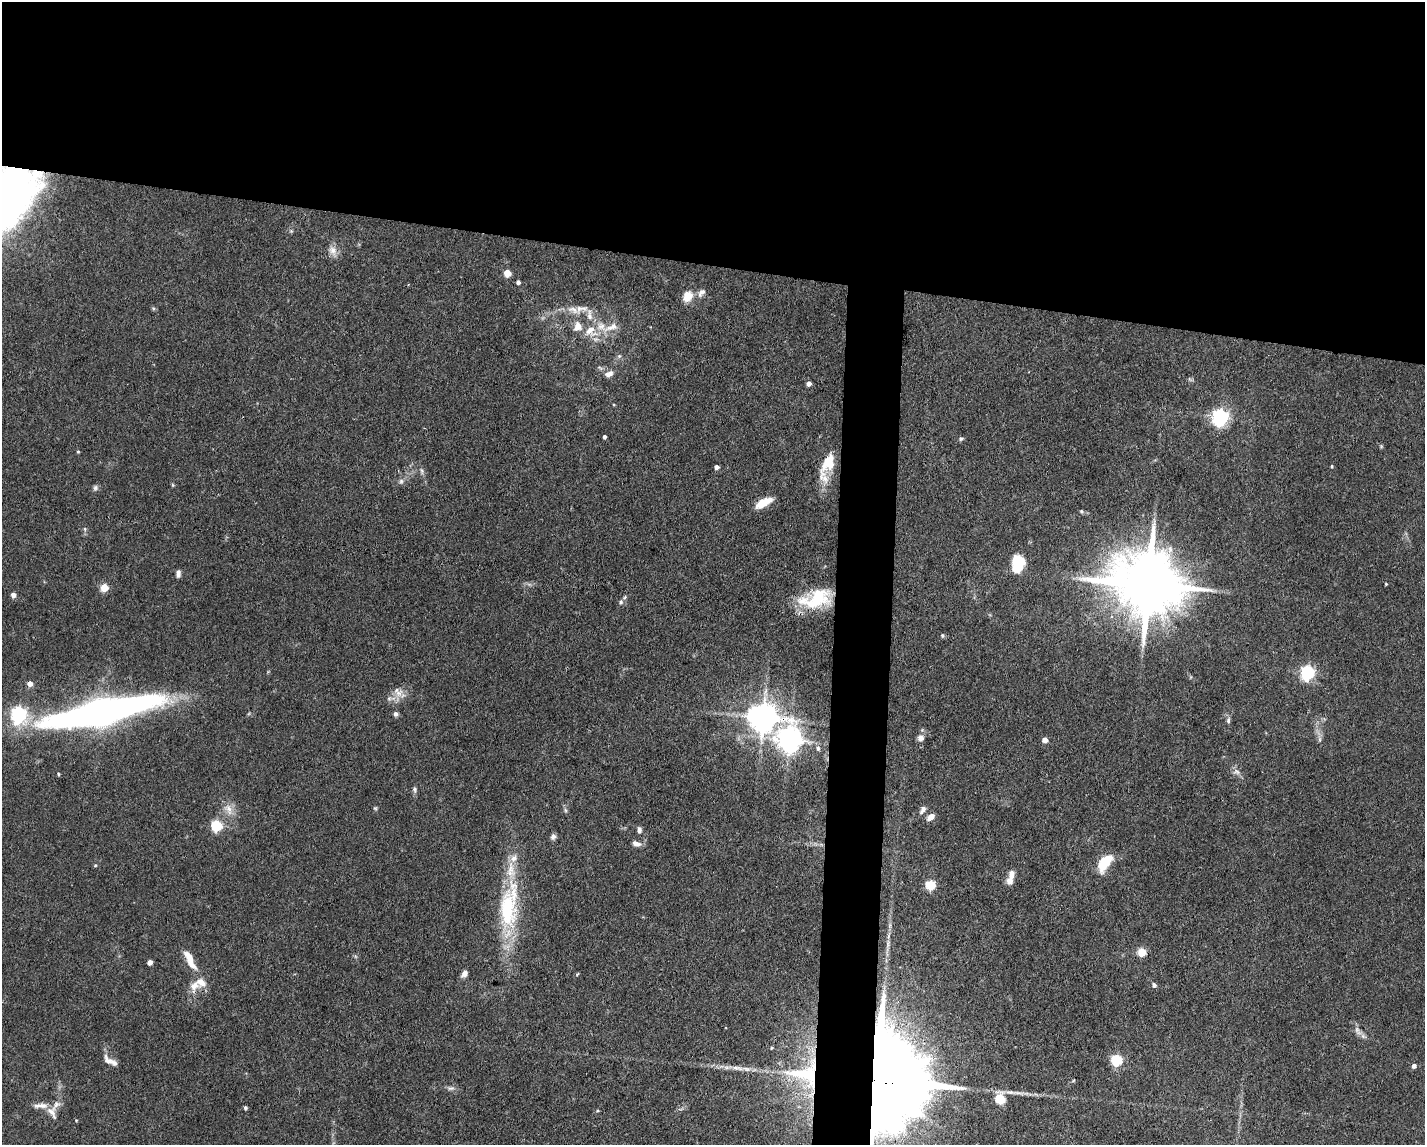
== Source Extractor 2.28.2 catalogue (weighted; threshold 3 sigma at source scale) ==
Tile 2 of 3 x 4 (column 2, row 1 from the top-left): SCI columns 1533-2955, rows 3430-4572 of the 4598 x 4572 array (HDU 1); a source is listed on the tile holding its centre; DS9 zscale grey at full resolution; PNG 1427 x 1147 px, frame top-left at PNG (2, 2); no overlay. Shown black and unused: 26% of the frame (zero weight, under 3 of 4 exposures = <1% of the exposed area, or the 3 px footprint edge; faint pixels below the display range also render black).
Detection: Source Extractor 2.28.2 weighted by HDU 2 'WHT'; one run over the whole footprint, this tile lists its part. Background 0.0928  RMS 0.0042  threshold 0.0191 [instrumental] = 3 sigma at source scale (4.5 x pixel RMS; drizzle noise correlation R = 1.50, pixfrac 1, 0.05/0.05 arcsec/px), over >= 5 px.
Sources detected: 99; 11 inside a brighter listed object's ellipse — not listed separately; the other 88 listed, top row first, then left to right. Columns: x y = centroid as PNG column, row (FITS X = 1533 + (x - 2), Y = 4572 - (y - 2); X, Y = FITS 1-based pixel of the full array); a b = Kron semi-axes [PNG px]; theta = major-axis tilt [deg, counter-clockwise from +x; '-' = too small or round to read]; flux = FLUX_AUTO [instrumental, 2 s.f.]
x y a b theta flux
7 200 77 45 54 210
291 231 5 5 - 0.55
333 250 14 11 -71 3.3
507 273 5 5 - 9.4
518 282 4 4 - 1.2
701 293 14 8 51 2.2
688 296 15 12 60 5.7
573 310 24 8 -24 5
611 327 28 9 21 6.2
591 331 19 16 -31 9.3
619 356 6 5 - 0.83
609 374 11 7 28 2.5
1190 379 8 3 -45 0.51
809 383 4 4 - 2.1
1220 417 7 6 - 150
604 437 4 3 - 1
961 439 6 5 - 0.78
78 451 4 4 - 0.45
828 463 27 14 62 10
1332 466 4 3 - 0.5
716 467 4 4 - 1.9
422 471 11 3 -75 1
401 481 7 6 - 1.1
173 485 5 4 - 0.48
95 488 8 6 83 1.1
763 503 19 8 28 7.2
1081 511 6 4 -37 0.59
85 529 6 5 - 0.72
1018 564 16 11 83 15
178 574 8 5 88 1.6
1148 584 22 16 -11 4300
1386 584 3 2 - 0.45
104 587 5 5 - 13
13 595 5 5 - 1.8
816 599 37 19 14 24
621 602 6 6 - 1.1
942 635 5 5 - 0.66
1308 673 6 6 - 95
30 684 4 4 - 3.6
398 693 13 10 43 4.1
101 712 83 16 12 310
19 714 7 6 - 120
396 714 6 5 - 1.2
763 717 9 9 - 670
1228 720 9 5 85 1.1
921 738 9 8 - 1.9
789 739 8 8 - 430
1320 739 7 4 -90 0.94
1045 740 4 4 - 3.9
818 748 7 6 - 1.4
1236 772 10 8 -14 1.9
58 774 5 3 - 0.41
414 789 9 6 -89 1
375 808 5 5 - 0.55
229 809 17 7 -74 3.8
565 810 6 4 -71 0.71
923 810 10 6 59 1.7
930 817 9 6 41 2.7
217 826 5 5 - 42
639 830 9 5 -87 1.3
553 837 8 7 - 1.4
636 843 10 6 -17 2.3
1105 862 15 8 56 17
95 865 4 4 - 0.44
1012 873 9 7 78 2.4
931 885 5 5 - 22
509 907 68 24 83 41
890 925 7 4 72 0.82
888 944 14 5 79 2
1142 952 5 5 - 15
190 958 21 9 -49 4.5
150 962 4 4 - 2.6
464 974 7 6 - 2.1
200 982 16 13 -42 5.1
1154 985 6 5 - 0.97
1357 1031 16 7 -61 2.4
771 1048 4 3 - 0.47
108 1060 16 10 -49 3
1117 1060 5 5 - 38
1414 1066 5 4 - 1.7
737 1068 19 5 -10 3.5
806 1074 41 26 -2 37
881 1080 29 26 -84 8700
451 1088 10 6 9 1.3
1000 1099 11 8 -72 9.9
40 1106 23 7 2 3.7
245 1108 4 4 - 0.67
52 1112 19 11 -66 3.4
Overlapping masked pixels (flux is a lower limit): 7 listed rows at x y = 7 200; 1148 584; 816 599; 763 717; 789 739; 806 1074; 881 1080
Isophote crosses this tile's border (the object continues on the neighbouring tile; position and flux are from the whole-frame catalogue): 2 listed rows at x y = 7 200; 881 1080